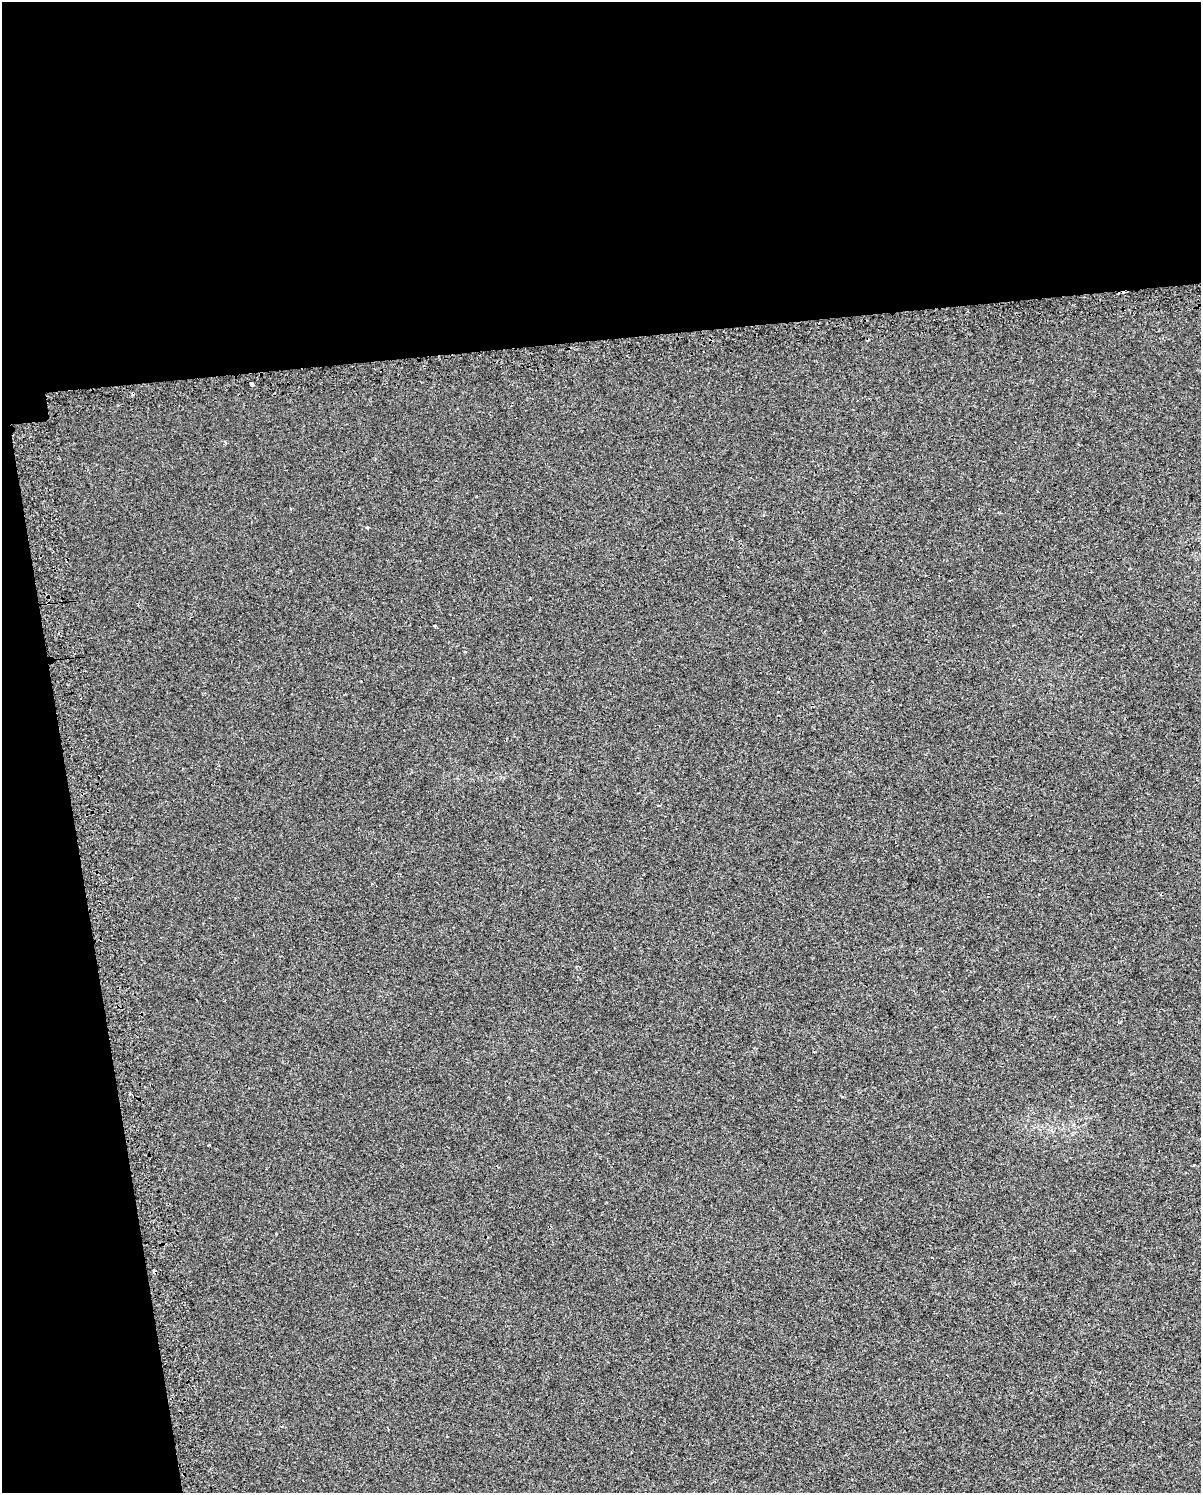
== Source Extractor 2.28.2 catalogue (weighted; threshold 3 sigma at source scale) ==
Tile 1 of 4 x 3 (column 1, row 1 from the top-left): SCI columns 40-1238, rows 3037-4527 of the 4875 x 4627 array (HDU 1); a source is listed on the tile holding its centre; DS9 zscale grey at full resolution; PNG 1203 x 1495 px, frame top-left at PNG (2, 2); no overlay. Shown black and unused: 28% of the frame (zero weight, under 2 of 3 exposures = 3% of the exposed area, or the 3 px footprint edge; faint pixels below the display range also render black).
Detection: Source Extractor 2.28.2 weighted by HDU 2 'WHT'; one run over the whole footprint, this tile lists its part. Background 0.00321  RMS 0.0041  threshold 0.0183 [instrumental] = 3 sigma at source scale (4.5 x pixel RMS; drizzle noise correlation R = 1.50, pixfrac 1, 0.0396/0.0396 arcsec/px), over >= 5 px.
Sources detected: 12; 4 cosmic-ray / hot-pixel residue — not listed; the other 8 listed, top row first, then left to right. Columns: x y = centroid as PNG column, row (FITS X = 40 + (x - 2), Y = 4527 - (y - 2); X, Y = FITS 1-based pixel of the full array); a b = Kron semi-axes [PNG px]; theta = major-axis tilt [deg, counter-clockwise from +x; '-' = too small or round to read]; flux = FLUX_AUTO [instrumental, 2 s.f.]
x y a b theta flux
252 384 4 3 - 5.5
133 393 3 3 - 1.1
225 442 5 3 - 0.45
367 527 4 3 - 0.57
48 603 4 3 - 0.4
436 627 5 3 - 1.4
659 806 3 3 - 1.4
209 1145 3 2 - 0.53
Overlapping masked pixels (flux is a lower limit): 2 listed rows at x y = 133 393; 48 603